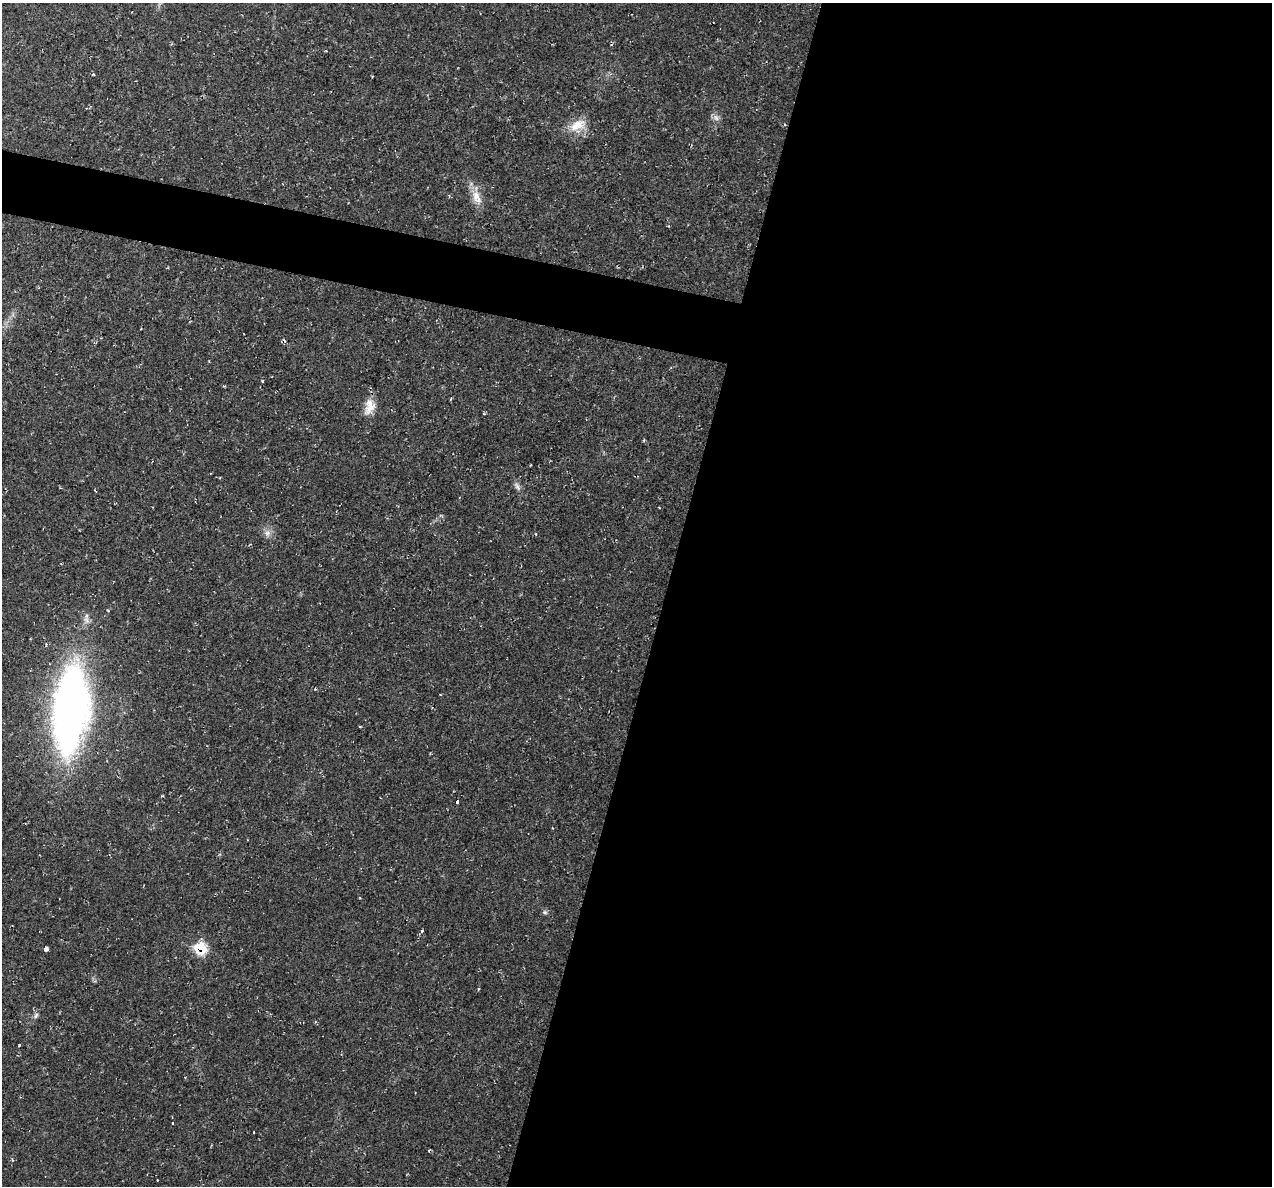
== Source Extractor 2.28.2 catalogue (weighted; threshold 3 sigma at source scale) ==
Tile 12 of 4 x 4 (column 4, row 3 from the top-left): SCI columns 3811-5080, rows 1308-2491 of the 5084 x 5107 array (HDU 1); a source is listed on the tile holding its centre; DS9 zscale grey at full resolution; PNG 1274 x 1188 px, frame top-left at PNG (2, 3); no overlay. Shown black and unused: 51% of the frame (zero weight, under 2 of 3 exposures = <1% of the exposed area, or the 3 px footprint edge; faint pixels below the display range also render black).
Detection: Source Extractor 2.28.2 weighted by HDU 2 'WHT'; one run over the whole footprint, this tile lists its part. Background 0.0221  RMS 0.0062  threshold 0.0279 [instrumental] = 3 sigma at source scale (4.5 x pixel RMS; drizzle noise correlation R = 1.50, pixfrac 1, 0.05/0.05 arcsec/px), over >= 5 px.
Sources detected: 18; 1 cosmic-ray / hot-pixel residue — not listed; the other 17 listed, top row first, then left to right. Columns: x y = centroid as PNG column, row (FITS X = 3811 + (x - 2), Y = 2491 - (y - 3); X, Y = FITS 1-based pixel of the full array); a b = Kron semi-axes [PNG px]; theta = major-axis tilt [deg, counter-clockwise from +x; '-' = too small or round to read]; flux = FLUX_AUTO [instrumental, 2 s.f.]
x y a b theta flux
716 118 8 6 -46 2.1
578 125 24 12 28 10
476 197 20 10 -65 7.5
263 381 3 2 - 0.84
370 406 21 13 83 7.9
517 487 12 5 -61 2.1
267 533 8 6 -20 2.5
71 710 70 26 83 400
457 802 4 3 - 2.8
545 912 6 5 - 1.1
422 931 3 2 - 2
201 948 8 7 - 27
46 949 4 3 - 60
36 1016 8 5 63 1.5
20 1045 3 3 - 1.9
172 1123 3 2 - 1.1
253 1132 3 2 - 0.5
Overlapping masked pixels (flux is a lower limit): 1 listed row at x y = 201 948